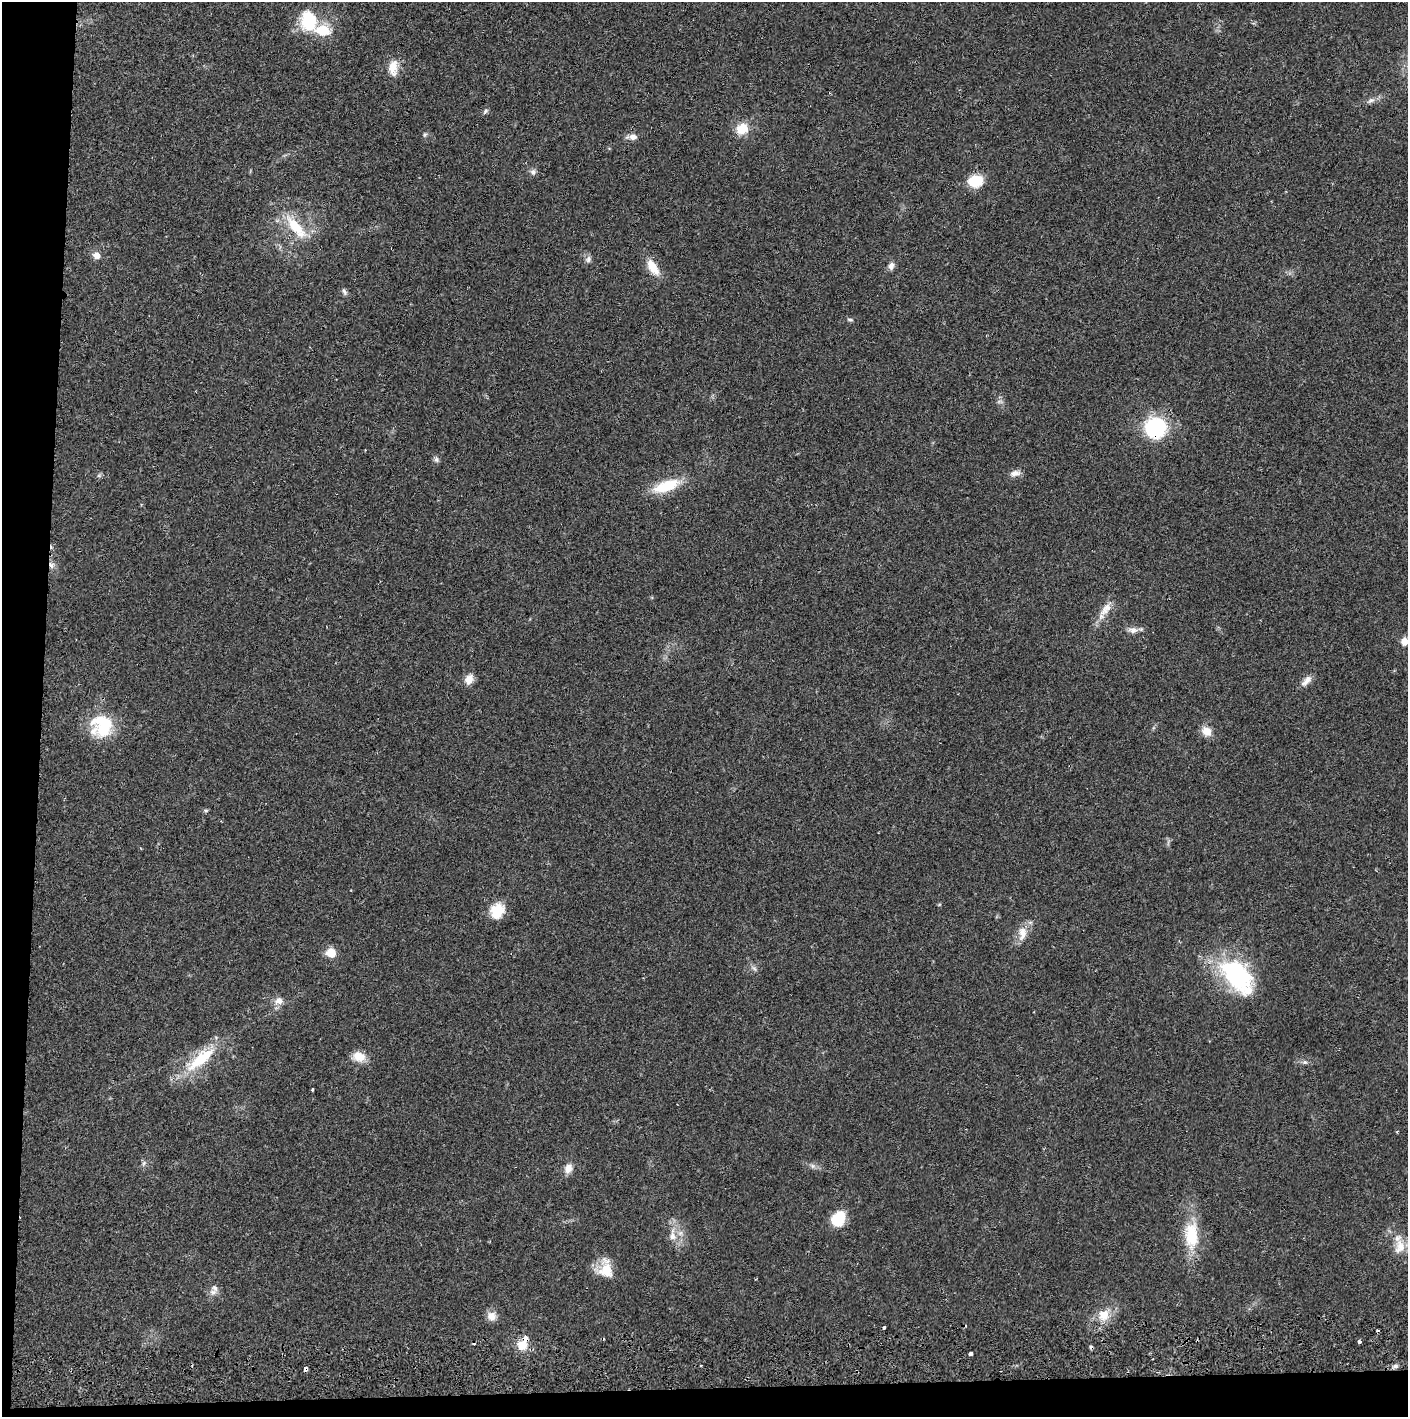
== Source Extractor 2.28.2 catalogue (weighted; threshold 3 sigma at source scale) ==
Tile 7 of 3 x 3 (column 1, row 3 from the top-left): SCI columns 4-1409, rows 56-1470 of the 4229 x 4358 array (HDU 1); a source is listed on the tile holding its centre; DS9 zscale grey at full resolution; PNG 1410 x 1419 px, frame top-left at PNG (2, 2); no overlay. Shown black and unused: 5% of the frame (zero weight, under 2 of 3 exposures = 3% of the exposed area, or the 3 px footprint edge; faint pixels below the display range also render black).
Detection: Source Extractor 2.28.2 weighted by HDU 2 'WHT'; one run over the whole footprint, this tile lists its part. Background 0.0209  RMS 0.0035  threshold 0.0156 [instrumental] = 3 sigma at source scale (4.5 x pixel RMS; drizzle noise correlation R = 1.50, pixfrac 1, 0.05/0.05 arcsec/px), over >= 5 px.
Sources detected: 66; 5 cosmic-ray / hot-pixel residue — not listed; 2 inside a brighter listed object's ellipse — not listed separately; the other 59 listed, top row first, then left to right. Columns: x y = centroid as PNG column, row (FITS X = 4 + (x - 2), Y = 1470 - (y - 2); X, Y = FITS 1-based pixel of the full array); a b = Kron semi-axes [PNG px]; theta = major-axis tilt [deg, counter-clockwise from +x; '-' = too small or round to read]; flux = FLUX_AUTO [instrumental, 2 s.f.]
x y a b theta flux
309 20 22 17 -83 16
393 68 23 12 86 4.9
1371 100 12 6 30 1.5
485 111 9 5 47 0.75
742 129 13 11 43 6.6
425 134 7 5 74 0.67
633 137 11 8 -1 2
533 172 9 7 -64 1.2
975 181 14 11 8 10
296 227 42 14 -51 13
96 255 8 7 - 2.6
588 259 10 7 55 1.3
891 266 10 7 78 1.7
653 267 24 10 -58 5.8
344 292 11 5 -66 0.98
850 320 8 4 -13 0.65
999 401 9 4 0 0.83
1155 428 22 22 - 28
436 459 8 7 - 0.93
1015 473 14 7 15 2.1
99 475 6 6 - 0.68
666 486 35 13 20 12
51 565 9 7 -57 1.6
1106 609 26 10 56 4.8
1133 630 15 8 -1 2.2
1404 641 9 8 - 2.7
469 679 12 9 65 3.1
1306 681 18 8 47 2.5
102 725 30 25 -66 18
1207 731 11 9 -41 4.4
206 811 7 5 -6 0.56
939 904 5 3 - 0.35
497 911 18 15 62 7.7
1022 933 21 11 86 4.4
331 953 6 6 - 11
754 968 9 4 -36 0.95
1237 976 47 27 -49 42
279 1001 11 10 - 2.6
359 1057 16 12 -15 4.8
200 1059 50 16 39 17
1305 1062 8 6 0 0.92
312 1089 3 3 - 0.44
1397 1131 3 3 - 0.35
144 1163 8 5 60 0.88
812 1166 8 6 -21 1.1
568 1168 12 9 68 2.9
838 1219 16 12 57 11
673 1235 20 10 -89 4.6
1191 1235 40 19 -89 15
1400 1247 22 14 81 5.8
605 1269 21 17 -87 7.8
215 1288 10 9 - 1.8
1104 1315 18 17 - 6.4
492 1316 12 11 - 2.9
1359 1342 3 3 - 1.4
522 1345 11 11 - 5.2
970 1354 4 3 - 1.9
1395 1366 7 6 - 1.1
305 1369 4 3 - 2.6
Overlapping masked pixels (flux is a lower limit): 3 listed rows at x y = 1155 428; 51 565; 305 1369
Isophote crosses this tile's border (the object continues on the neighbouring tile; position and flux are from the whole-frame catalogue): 1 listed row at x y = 1404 641